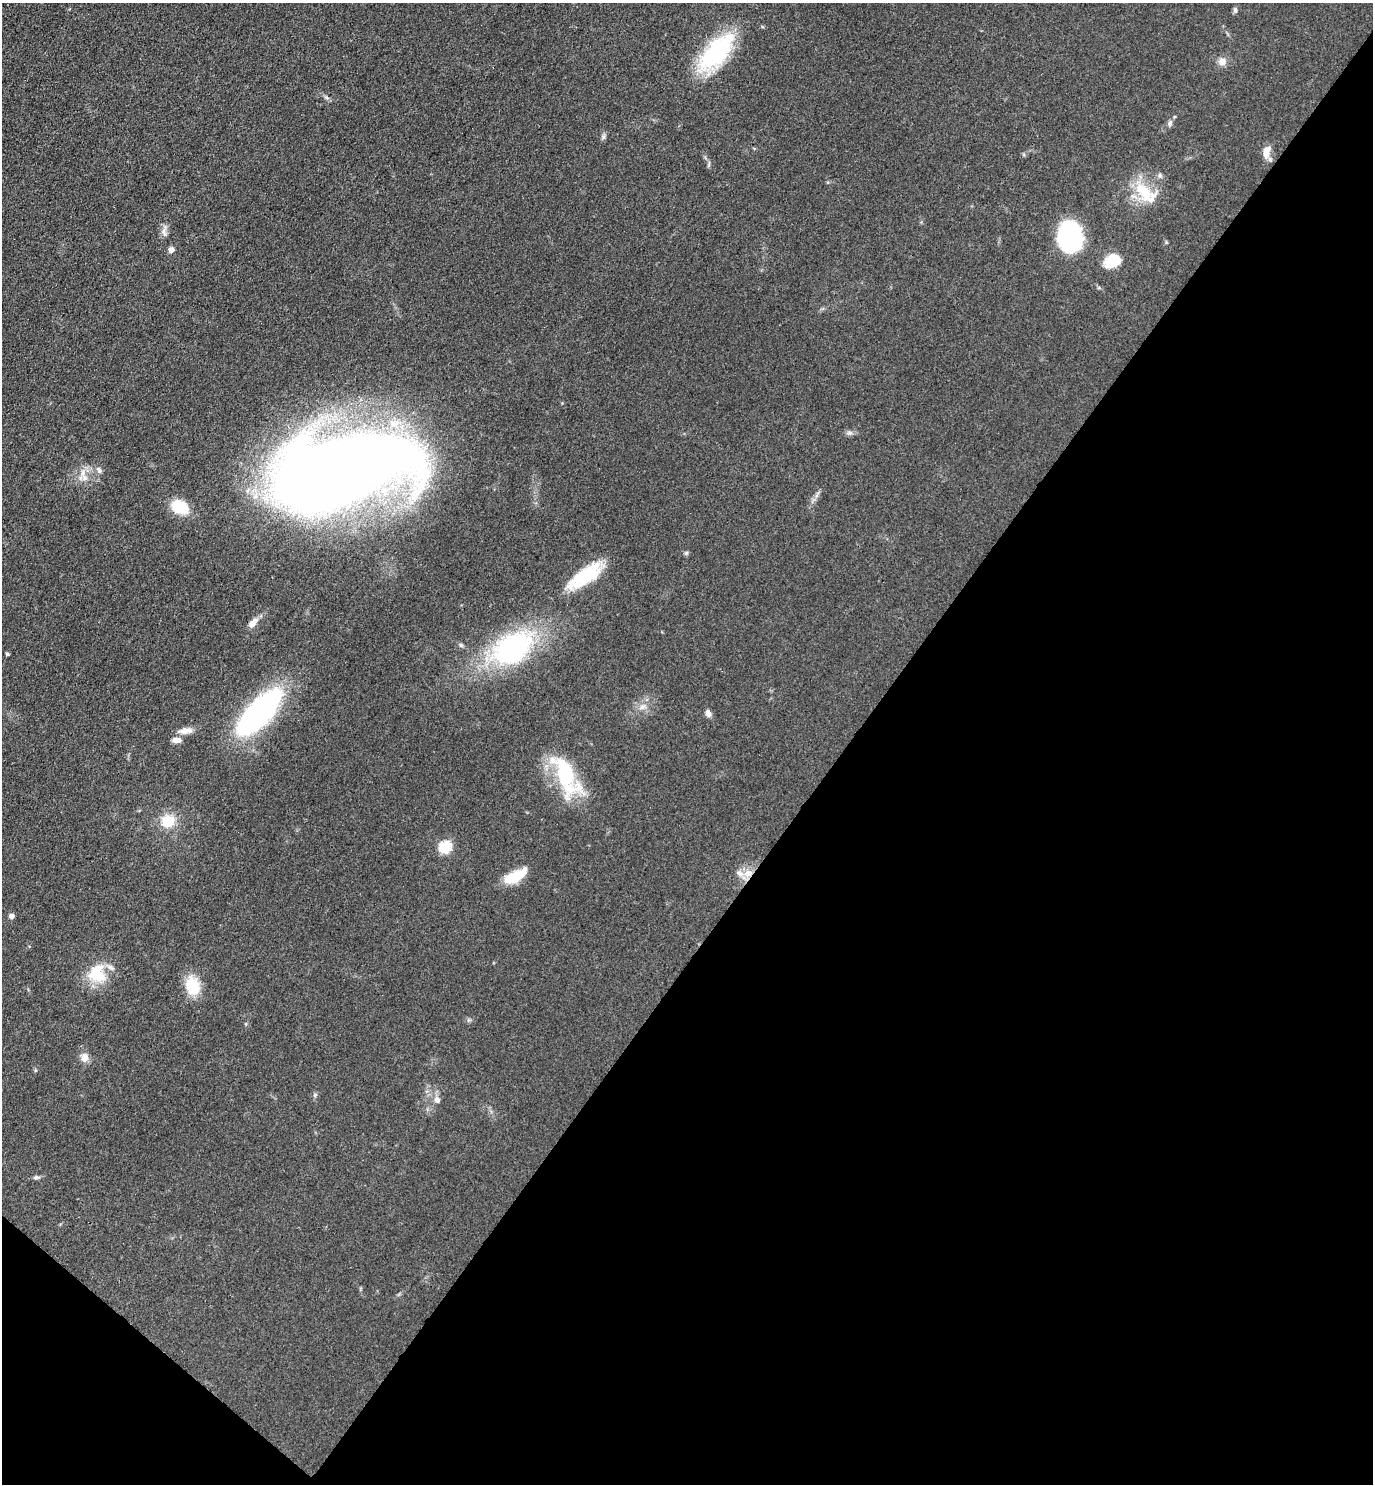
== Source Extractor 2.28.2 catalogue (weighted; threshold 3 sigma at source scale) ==
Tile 15 of 4 x 4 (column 3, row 4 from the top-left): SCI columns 3046-4416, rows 10-1491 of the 5948 x 5943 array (HDU 1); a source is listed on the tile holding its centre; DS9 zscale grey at full resolution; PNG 1375 x 1486 px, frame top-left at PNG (2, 3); no overlay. Shown black and unused: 40% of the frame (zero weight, under 3 of 4 exposures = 1% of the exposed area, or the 3 px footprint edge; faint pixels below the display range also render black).
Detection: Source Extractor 2.28.2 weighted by HDU 2 'WHT'; one run over the whole footprint, this tile lists its part. Background 0.0754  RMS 0.0071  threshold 0.0319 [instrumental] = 3 sigma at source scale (4.5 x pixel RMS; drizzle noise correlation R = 1.50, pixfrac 1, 0.05/0.05 arcsec/px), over >= 5 px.
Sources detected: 42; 2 inside a brighter listed object's ellipse — not listed separately; the other 40 listed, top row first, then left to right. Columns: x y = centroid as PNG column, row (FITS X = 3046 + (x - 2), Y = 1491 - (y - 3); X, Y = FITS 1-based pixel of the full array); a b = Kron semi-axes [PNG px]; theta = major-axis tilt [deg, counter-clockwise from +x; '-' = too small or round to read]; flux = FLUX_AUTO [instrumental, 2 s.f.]
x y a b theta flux
1235 10 7 5 -80 1.6
716 52 52 23 48 69
1222 62 10 9 - 4.7
1170 123 9 6 64 2.1
603 137 7 5 47 1.5
1266 152 15 8 79 7.6
1159 176 7 7 - 1.9
1144 191 30 17 -48 25
164 232 14 7 -80 3.6
1069 236 26 21 86 100
1166 242 6 3 -73 0.78
171 250 5 5 - 5.3
1112 261 17 12 33 20
849 433 7 6 - 1.9
342 469 125 55 16 1600
99 470 10 6 -62 2.3
84 478 10 8 -23 5
180 507 14 10 -24 27
686 553 6 5 - 1.1
585 576 41 15 35 38
253 623 14 7 43 5.9
461 645 6 5 - 1.3
512 649 54 35 33 110
7 654 4 3 - 1.3
642 707 10 7 42 4
259 713 57 21 48 160
708 713 9 6 -66 3.1
185 731 22 8 5 5.8
176 740 10 6 -1 4.7
565 773 55 23 -63 54
168 821 16 14 22 17
445 847 6 6 - 59
748 873 14 10 7 7.7
515 876 29 11 28 17
11 916 5 5 - 3.3
97 973 26 23 -89 25
193 986 18 13 -74 25
84 1057 11 9 84 5.6
437 1100 9 8 - 3.4
36 1177 8 5 9 1.8
Overlapping masked pixels (flux is a lower limit): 1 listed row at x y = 748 873